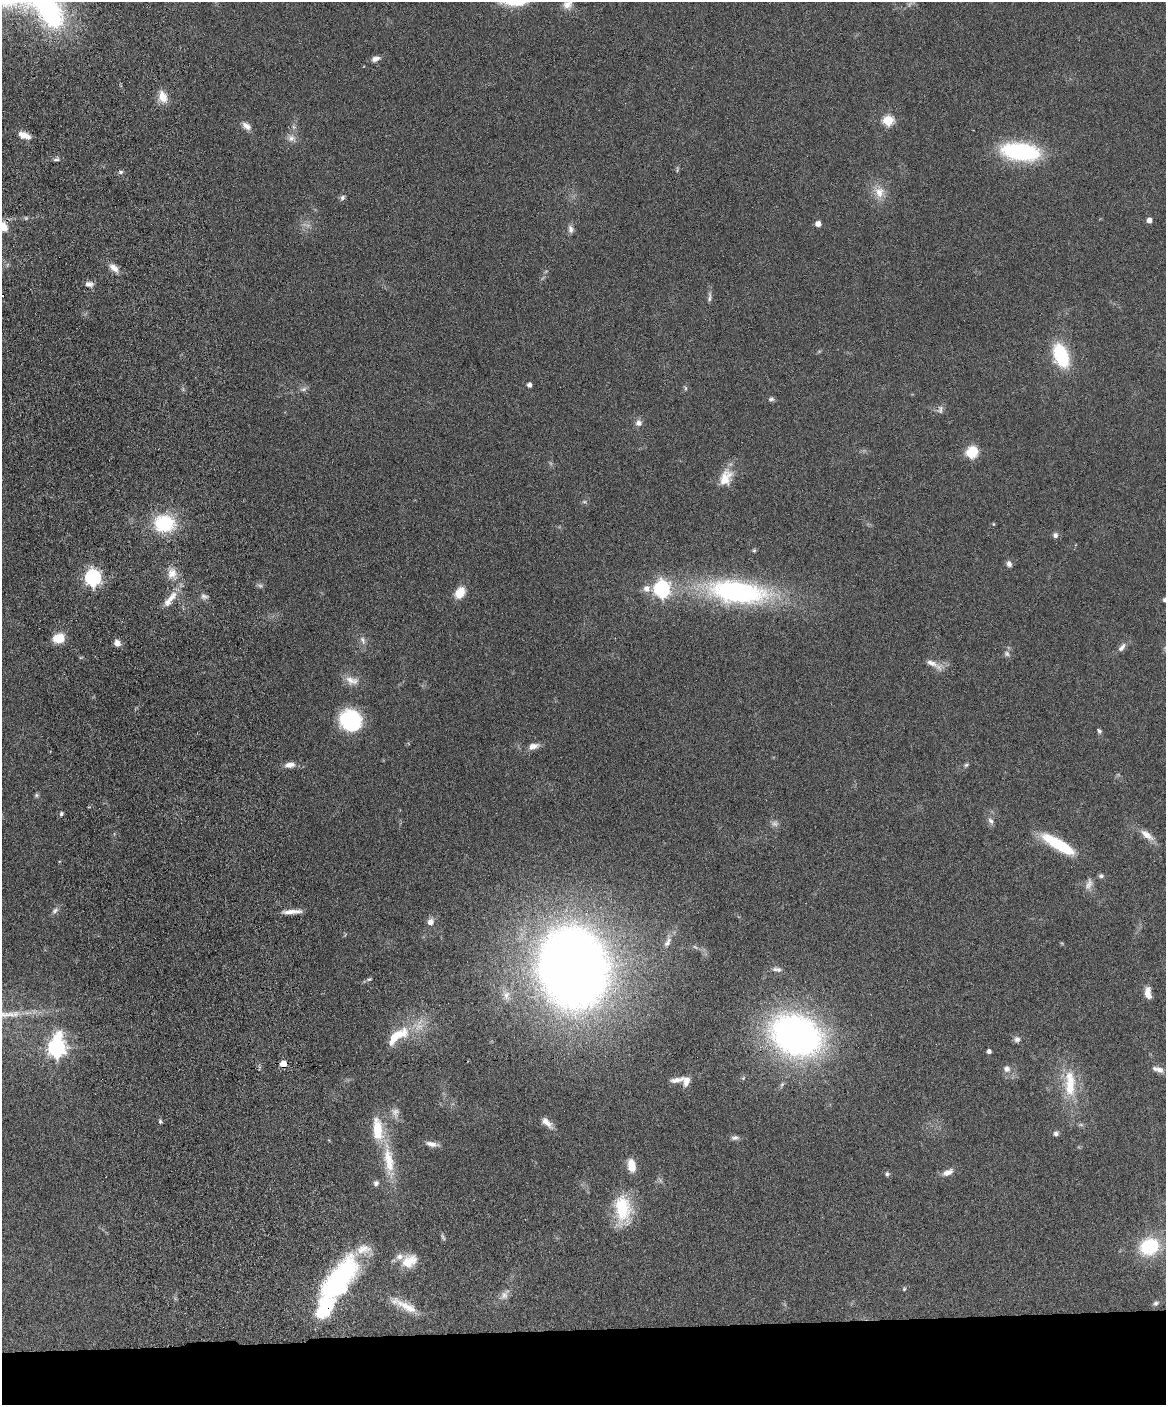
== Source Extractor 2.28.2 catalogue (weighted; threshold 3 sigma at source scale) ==
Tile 11 of 4 x 3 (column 3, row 3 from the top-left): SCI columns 2387-3550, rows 245-1647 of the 4773 x 4593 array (HDU 1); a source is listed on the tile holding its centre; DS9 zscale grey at full resolution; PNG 1168 x 1407 px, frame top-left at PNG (2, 2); no overlay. Shown black and unused: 5% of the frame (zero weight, under 4 of 8 exposures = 3% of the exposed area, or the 3 px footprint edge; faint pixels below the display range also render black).
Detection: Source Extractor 2.28.2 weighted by HDU 2 'WHT'; one run over the whole footprint, this tile lists its part. Background 0.0802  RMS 0.0046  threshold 0.0187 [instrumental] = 3 sigma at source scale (4.09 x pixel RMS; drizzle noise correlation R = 1.36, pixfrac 0.8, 0.05/0.05 arcsec/px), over >= 5 px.
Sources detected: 120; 10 too faint to see at this stretch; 1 inside a brighter object's white glare — not listed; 6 inside a brighter listed object's ellipse — not listed separately; the other 103 listed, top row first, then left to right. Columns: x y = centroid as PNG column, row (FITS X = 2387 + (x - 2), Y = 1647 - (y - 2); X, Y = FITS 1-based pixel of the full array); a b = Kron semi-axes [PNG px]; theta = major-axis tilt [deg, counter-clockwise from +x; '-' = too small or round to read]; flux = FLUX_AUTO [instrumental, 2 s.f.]
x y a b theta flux
44 2 64 25 -64 100
568 4 13 11 32 3.5
375 59 10 7 25 2.1
163 97 16 11 -70 5.4
888 120 6 5 - 28
246 126 13 8 -33 2.6
24 135 14 7 -22 4
291 138 11 10 - 2.6
1020 152 42 19 -7 44
56 159 9 4 4 1
677 170 8 3 -86 0.65
121 172 7 5 26 0.92
879 192 16 14 -69 5.9
342 198 8 6 58 1.2
1149 220 5 4 - 2.5
818 224 5 4 - 3.5
3 227 11 8 -65 6.1
571 229 10 7 -74 1.8
114 268 14 7 -38 3.3
89 284 10 7 -3 2
709 297 16 5 85 1.5
1061 355 23 13 -70 28
529 385 5 4 - 1.7
685 388 6 4 -89 0.62
304 389 9 6 27 1.3
771 399 8 6 8 0.95
940 409 12 7 82 1.6
638 423 8 8 - 2.1
972 452 7 6 - 39
726 478 25 16 68 7.9
584 502 6 4 -1 0.64
164 523 25 20 -5 24
993 524 5 3 - 0.4
1055 535 8 7 - 1.3
754 550 6 5 - 0.61
1009 564 7 6 - 1.7
172 573 15 12 73 4.7
93 578 7 6 - 120
646 589 8 8 - 3
662 589 7 7 - 120
460 592 13 9 55 6.8
737 592 56 20 -7 100
204 596 10 8 -16 1.5
172 597 20 9 54 5
1165 600 5 5 - 1.2
59 638 11 9 13 8.6
363 640 12 6 -65 1.8
117 643 7 6 - 2.8
1122 647 13 6 51 2.2
1007 654 8 8 - 1.4
932 663 23 8 -25 3.8
352 680 20 11 -15 4.5
350 721 18 16 -47 44
1099 731 7 5 -53 0.84
533 746 13 7 15 3.2
290 765 13 7 9 2.9
966 765 6 5 - 0.76
36 795 7 5 22 0.74
61 814 5 5 - 0.89
991 821 9 6 -50 1.5
1147 835 20 8 -39 4.6
1058 844 40 10 -31 23
1101 876 7 5 8 0.96
1089 884 17 8 69 2.8
55 910 11 7 46 1.5
292 912 26 5 3 3.8
430 922 7 7 - 2.7
668 942 17 8 65 3.2
573 968 45 37 -79 950
777 969 13 6 -8 1.7
369 979 8 4 12 0.73
1148 993 15 8 -83 3.8
506 995 12 9 76 2.9
796 1035 35 27 -26 240
397 1036 34 13 36 14
1017 1039 8 7 - 1.6
56 1048 9 7 81 180
989 1051 4 4 - 1.6
283 1064 5 5 - 6.8
1007 1069 10 9 - 2.4
1158 1069 16 7 -17 2.5
743 1078 6 4 46 0.56
677 1080 19 6 12 3.5
1070 1084 41 14 -89 17
160 1121 5 4 - 0.73
547 1123 18 8 -41 3.4
1056 1133 7 6 - 1.2
735 1138 10 6 1 1.4
432 1144 16 6 -10 2.5
389 1161 43 14 -82 14
632 1166 12 7 -81 7.3
948 1172 15 7 23 2.9
887 1174 6 5 - 0.84
376 1183 7 7 - 1.2
622 1208 34 20 -84 20
443 1237 10 4 -66 0.77
1149 1246 23 20 25 22
409 1261 22 16 32 8.3
340 1277 56 21 50 69
904 1289 5 4 - 0.5
504 1295 16 9 53 3.2
1156 1303 8 6 18 1.1
405 1305 43 9 -25 8.9
Overlapping masked pixels (flux is a lower limit): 1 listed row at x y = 283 1064
Isophote crosses this tile's border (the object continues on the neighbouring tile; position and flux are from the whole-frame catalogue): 4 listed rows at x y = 44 2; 568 4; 3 227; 1165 600